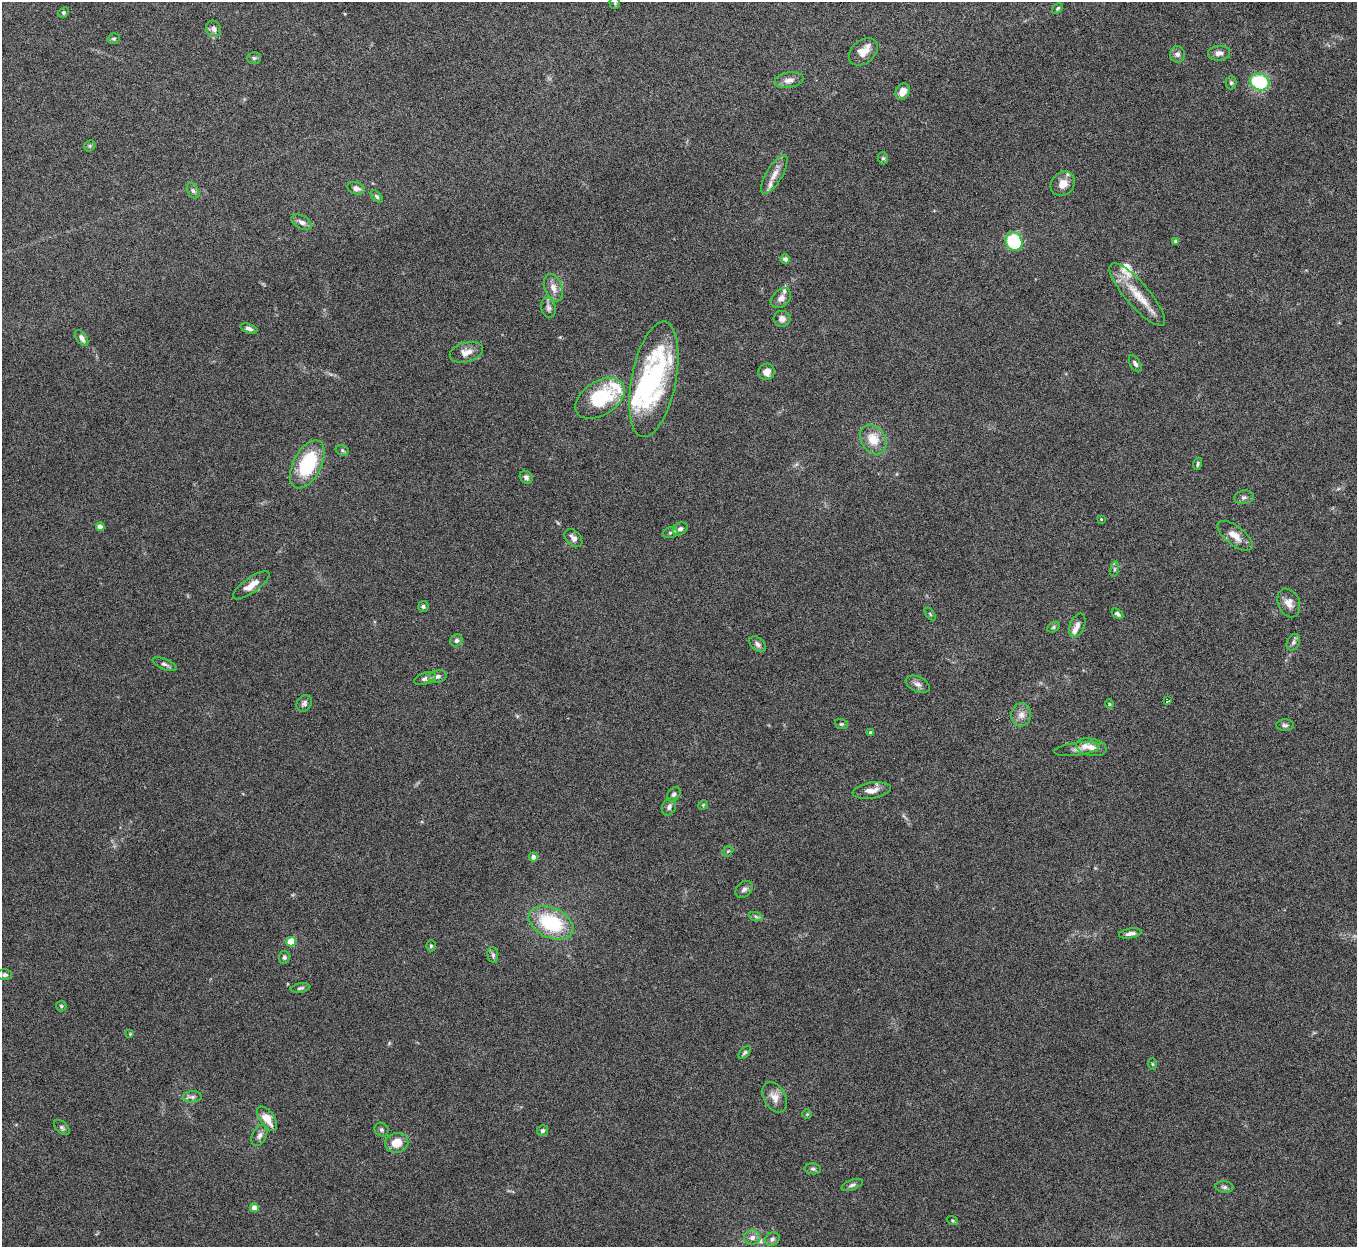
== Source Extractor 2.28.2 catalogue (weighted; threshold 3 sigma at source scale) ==
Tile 10 of 4 x 4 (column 2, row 3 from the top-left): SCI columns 1356-2710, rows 1394-2638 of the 5423 x 5406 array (HDU 1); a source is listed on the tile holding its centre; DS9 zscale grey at full resolution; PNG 1359 x 1249 px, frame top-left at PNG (2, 2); each listed source drawn as its Kron ellipse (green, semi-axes under 4 px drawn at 4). Nothing masked; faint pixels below the display range render black.
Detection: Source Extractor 2.28.2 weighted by HDU 2 'WHT'; one run over the whole footprint, this tile lists its part. Background 0.147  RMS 0.0057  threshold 0.0234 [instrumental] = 3 sigma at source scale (4.09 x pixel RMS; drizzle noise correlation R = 1.36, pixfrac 0.8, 0.05/0.05 arcsec/px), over >= 5 px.
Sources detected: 115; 1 inside a brighter object's white glare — neither listed nor drawn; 6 inside a brighter listed object's ellipse — not listed separately; the other 108 listed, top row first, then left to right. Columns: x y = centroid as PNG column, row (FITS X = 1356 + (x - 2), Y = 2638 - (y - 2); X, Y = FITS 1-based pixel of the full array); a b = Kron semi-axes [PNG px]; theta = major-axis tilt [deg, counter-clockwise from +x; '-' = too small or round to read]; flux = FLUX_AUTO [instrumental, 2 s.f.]
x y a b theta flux
615 3 6 5 - 0.79
1057 8 6 4 42 0.77
64 12 5 5 - 0.99
214 29 8 7 - 2.5
114 39 6 5 - 0.84
863 52 16 11 39 6.2
1219 53 11 7 6 2.9
1177 54 8 7 - 2
254 58 7 5 0 1
789 80 14 7 9 3.1
1260 82 10 8 -18 33
1231 83 6 5 - 0.94
903 92 8 6 62 4.8
90 146 6 5 - 0.79
883 158 6 5 - 0.99
774 175 22 8 59 5
1063 184 13 11 46 5.5
356 188 8 6 -18 2.3
193 191 8 5 -62 1.4
377 196 7 4 -46 0.95
302 222 11 6 -29 2.2
1014 241 9 8 - 35
1176 241 4 4 - 1.8
785 259 4 4 - 1.7
553 288 14 8 -70 4.4
1137 294 40 12 -49 13
781 298 11 8 43 3
548 308 10 7 -76 2
782 319 8 8 - 2.8
249 329 9 4 -17 1.8
82 338 9 5 -56 2.3
466 352 17 9 15 4.9
1135 364 9 5 -61 1.3
766 372 8 8 - 3.8
654 379 59 22 79 89
600 398 27 17 32 33
873 439 16 12 -57 9.6
342 450 7 5 -19 0.93
307 464 26 14 63 36
1198 464 6 4 72 0.89
526 477 7 5 -50 1.6
1244 497 10 6 8 1.6
1101 519 4 3 - 0.4
100 527 4 4 - 3.8
680 529 8 6 27 1.8
670 533 7 5 17 1.2
1235 536 21 9 -38 6.2
573 538 10 7 -46 2.5
1114 569 8 4 82 0.98
251 585 22 7 35 6
1289 603 15 10 -66 4.5
423 606 5 5 - 1
930 614 7 3 -54 0.7
1117 614 6 4 -34 1.3
1077 625 12 7 65 2.6
1053 627 7 4 28 0.9
456 640 6 5 - 1.5
1293 642 9 6 62 1.5
758 644 10 6 -41 1.7
165 664 13 5 -23 1.6
437 677 9 6 10 2
425 679 11 5 18 2
918 684 13 7 -24 2.5
1167 701 4 4 - 1.7
304 703 9 7 49 1.8
1109 704 5 4 - 0.59
1021 715 11 10 - 3.7
841 724 7 5 -17 0.76
1285 725 9 6 -2 1.4
870 732 4 3 - 0.77
1091 747 15 8 -11 4.6
1077 749 23 6 8 3
872 791 19 8 8 4.3
674 794 8 5 51 1.4
703 805 5 4 - 0.57
669 807 9 6 68 2
728 851 6 4 43 0.72
533 857 5 4 - 2.8
744 889 9 7 43 1.9
756 917 7 4 -20 1
551 923 24 15 -24 36
1130 933 11 5 9 2.3
291 942 5 5 - 16
431 946 5 4 - 0.71
493 955 8 5 -81 1.2
284 957 6 5 - 1.3
5 975 7 5 1 1.5
300 988 10 4 10 1.2
61 1006 5 5 - 0.87
130 1034 4 4 - 0.48
745 1053 8 4 45 1.1
1152 1064 6 4 -88 0.54
192 1097 9 6 3 1.7
775 1097 16 10 -61 4.9
807 1114 5 5 - 0.63
267 1119 14 7 -55 7.8
62 1128 9 5 -44 1.2
382 1130 7 6 - 1.3
542 1131 5 5 - 1.2
259 1135 11 7 63 2.2
397 1143 11 10 - 7.4
813 1169 8 5 -9 1.3
852 1185 11 5 21 1.4
1224 1187 9 6 -9 1.4
254 1208 4 4 - 4.3
952 1220 6 3 -19 0.61
752 1238 8 7 - 2.8
772 1239 7 6 - 1.5